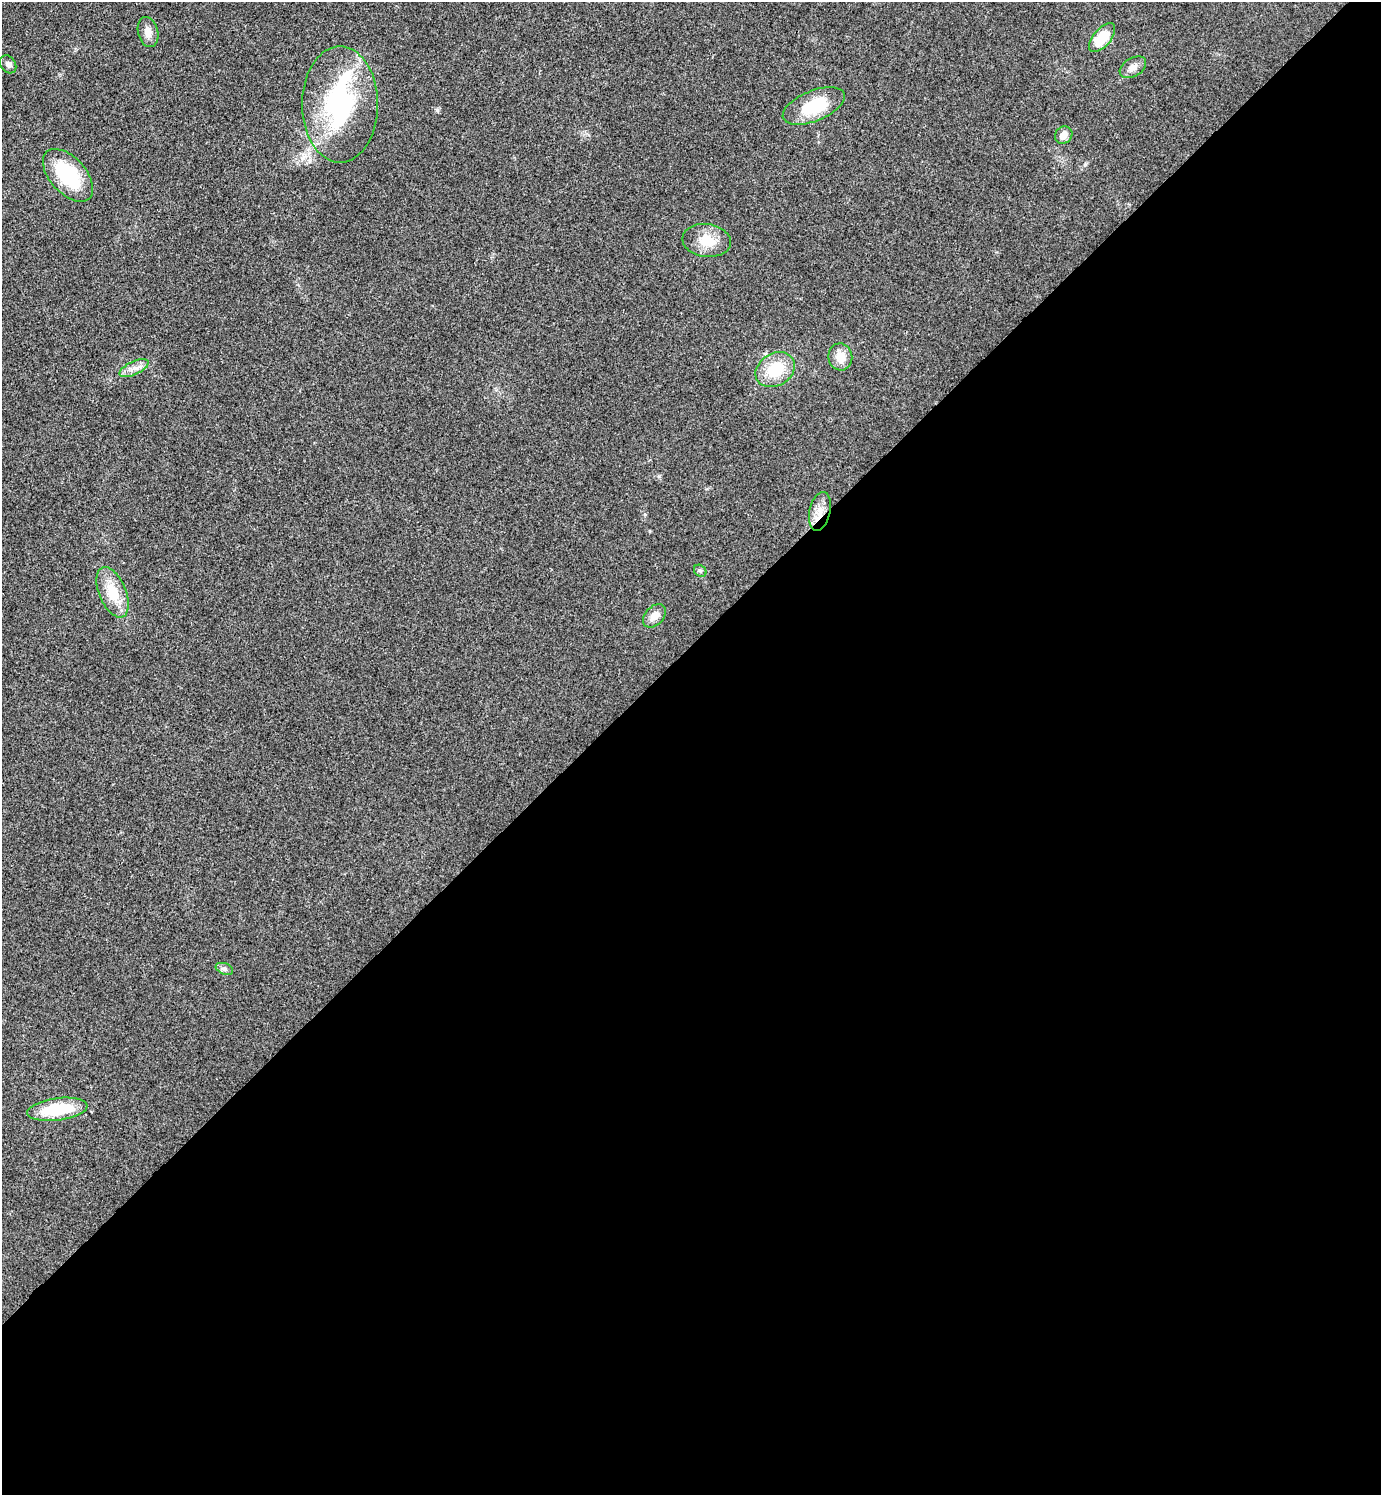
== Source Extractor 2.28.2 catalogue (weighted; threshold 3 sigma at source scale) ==
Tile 15 of 4 x 4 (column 3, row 4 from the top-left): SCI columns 3062-4440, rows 4-1496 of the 5980 x 5981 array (HDU 1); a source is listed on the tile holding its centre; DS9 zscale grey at full resolution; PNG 1383 x 1497 px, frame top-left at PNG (2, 2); each listed source drawn as its Kron ellipse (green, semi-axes under 4 px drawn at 4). Shown black and unused: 57% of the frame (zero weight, under 3 of 4 exposures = <1% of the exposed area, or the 3 px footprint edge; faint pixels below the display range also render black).
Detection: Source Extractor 2.28.2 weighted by HDU 2 'WHT'; one run over the whole footprint, this tile lists its part. Background 0.0281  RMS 0.0053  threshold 0.0241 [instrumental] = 3 sigma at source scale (4.5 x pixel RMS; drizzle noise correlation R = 1.50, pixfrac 1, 0.05/0.05 arcsec/px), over >= 5 px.
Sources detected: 19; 1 inside a brighter object's white glare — neither listed nor drawn; the other 18 listed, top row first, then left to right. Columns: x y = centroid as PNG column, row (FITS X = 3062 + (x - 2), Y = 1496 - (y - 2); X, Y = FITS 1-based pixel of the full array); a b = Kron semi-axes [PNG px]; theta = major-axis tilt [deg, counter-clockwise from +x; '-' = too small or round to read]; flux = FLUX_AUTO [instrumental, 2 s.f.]
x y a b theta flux
148 32 15 10 -76 4.4
1102 38 17 8 49 16
8 64 10 7 -54 2
1133 67 14 9 31 3.8
340 104 58 38 -90 73
814 106 33 15 22 24
1064 135 9 8 - 3.4
68 175 32 18 -48 34
707 240 24 16 -8 12
840 357 13 12 - 7.3
134 368 16 6 25 3.7
775 370 21 16 32 19
820 511 20 10 77 7
700 571 7 5 -43 1.1
113 592 26 13 -67 15
654 616 13 9 46 5
224 969 9 5 -19 1.5
57 1109 30 11 7 26
Overlapping masked pixels (flux is a lower limit): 1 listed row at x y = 820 511
Unlisted compact peaks at least as high as the median listed source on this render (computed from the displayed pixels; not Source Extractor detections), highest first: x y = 437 110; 659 476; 645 514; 707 489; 650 531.